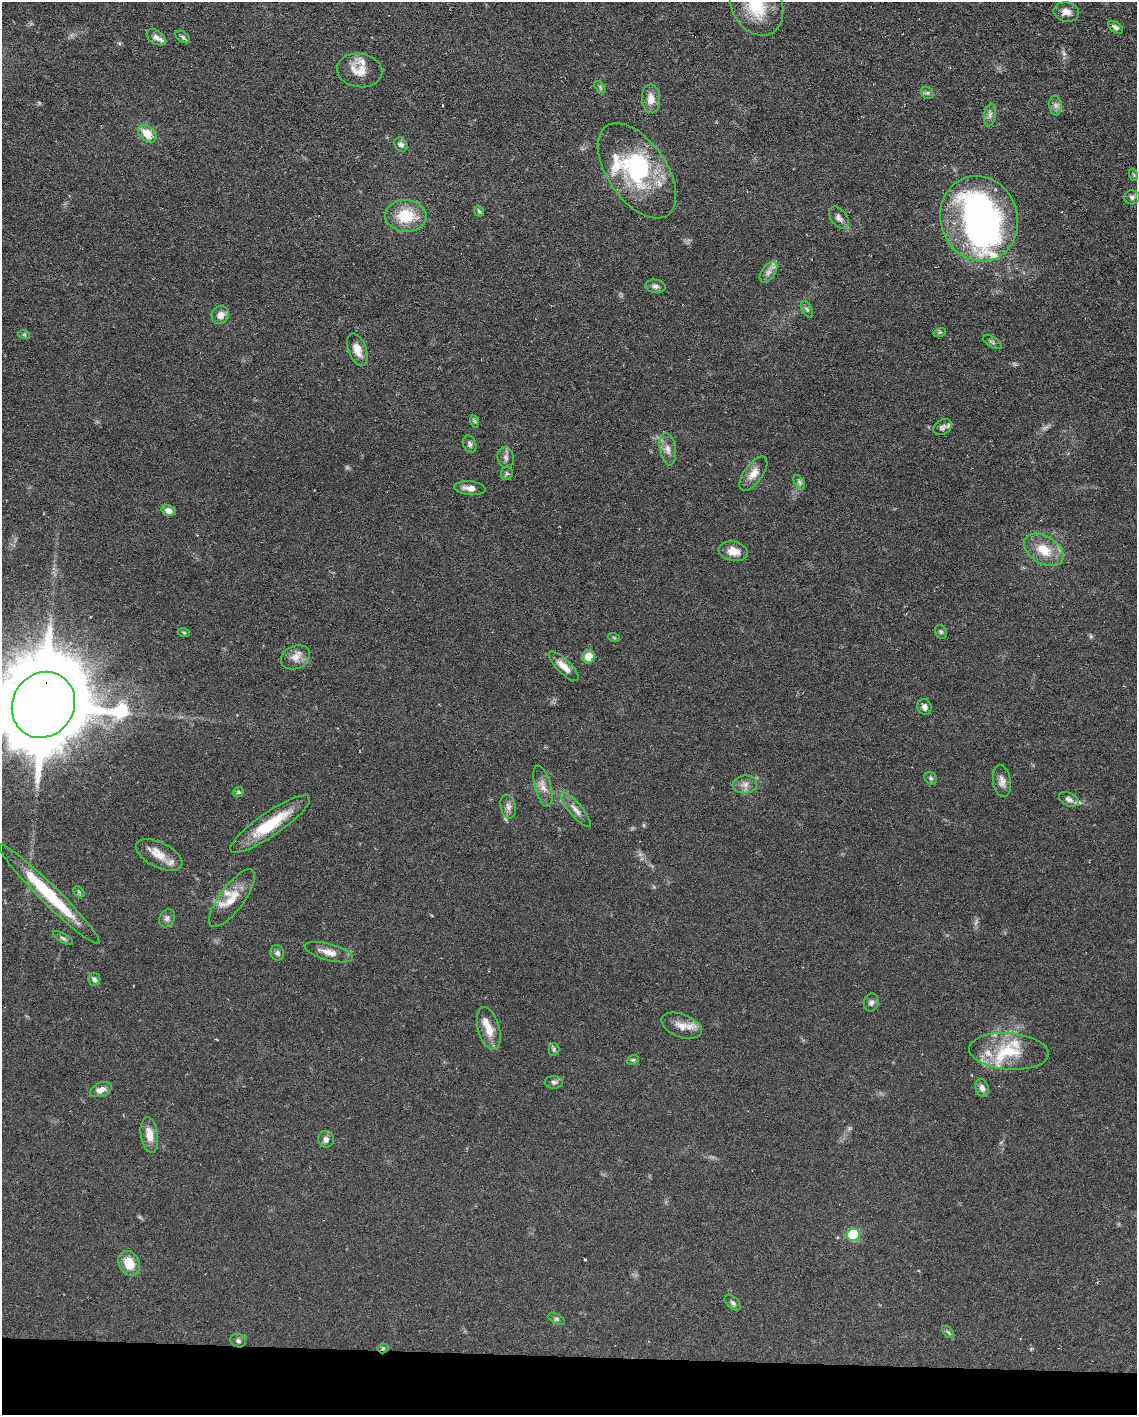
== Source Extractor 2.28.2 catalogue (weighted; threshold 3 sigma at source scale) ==
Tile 10 of 4 x 3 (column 2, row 3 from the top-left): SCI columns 1135-2269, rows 217-1629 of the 4538 x 4560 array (HDU 1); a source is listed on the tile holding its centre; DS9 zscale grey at full resolution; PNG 1139 x 1417 px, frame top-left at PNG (2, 2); each listed source drawn as its Kron ellipse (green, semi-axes under 4 px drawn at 4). Shown black and unused: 4% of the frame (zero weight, under 3 of 6 exposures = <1% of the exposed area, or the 3 px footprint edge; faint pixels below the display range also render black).
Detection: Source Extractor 2.28.2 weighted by HDU 2 'WHT'; one run over the whole footprint, this tile lists its part. Background 0.106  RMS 0.0054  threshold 0.022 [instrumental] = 3 sigma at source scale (4.09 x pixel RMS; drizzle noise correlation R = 1.36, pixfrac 0.8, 0.05/0.05 arcsec/px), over >= 5 px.
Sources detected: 99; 2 too faint to see at this stretch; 3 inside a brighter object's white glare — neither listed nor drawn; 10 inside a brighter listed object's ellipse — not listed separately; the other 84 listed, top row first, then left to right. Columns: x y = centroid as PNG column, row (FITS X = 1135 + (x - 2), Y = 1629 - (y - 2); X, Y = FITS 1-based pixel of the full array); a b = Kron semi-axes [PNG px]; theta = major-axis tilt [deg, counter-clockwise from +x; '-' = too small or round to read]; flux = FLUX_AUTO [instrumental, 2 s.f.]
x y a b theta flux
756 4 33 25 -64 22
1066 12 13 9 -11 3.7
1116 27 8 5 -34 1.5
156 37 10 6 -35 2.2
183 37 8 5 -37 0.98
360 70 23 16 -9 8
600 87 7 4 -46 0.86
927 93 7 5 -42 1.1
651 99 14 9 -85 4.3
1055 105 10 6 -84 1.9
990 115 11 6 80 1.8
147 134 10 7 -42 8.3
401 145 7 6 - 1.6
637 171 54 29 -55 48
1134 175 6 4 -72 0.61
1132 197 8 7 - 1.4
479 211 6 4 -46 0.68
406 216 20 16 -5 15
839 218 12 8 -52 2.2
979 219 43 38 -72 170
768 272 12 6 53 2.3
655 286 10 6 -7 1.7
807 309 9 5 -62 1.1
220 315 9 8 - 3.4
940 332 6 4 17 0.72
24 334 6 4 -19 0.61
992 342 10 5 -31 1.2
357 350 17 9 -70 4.9
474 421 6 4 -70 0.77
943 427 10 7 32 1.6
470 444 9 6 -69 1.5
668 449 16 8 -81 3.5
506 457 10 8 -78 1.8
507 473 7 6 - 0.95
753 474 20 9 54 5.3
799 482 8 4 -60 1.2
470 488 16 7 -6 3.6
168 510 7 5 -17 3.1
1044 550 22 13 -31 11
733 551 15 9 -10 5.5
941 632 7 5 -62 1.1
184 633 6 4 -20 0.62
614 638 6 4 -20 0.61
295 657 15 11 25 4.5
588 657 6 6 - 9.1
564 666 20 7 -44 5.2
43 705 34 30 57 6300
924 707 8 7 - 2.3
931 778 7 5 -43 1
1002 781 16 9 -81 3.2
745 784 12 9 6 2.9
543 786 21 8 -75 4.1
238 792 5 4 - 0.73
1069 799 10 6 -25 1.9
508 807 12 7 -78 2.3
576 810 22 6 -50 3.5
270 824 48 11 34 20
159 855 25 12 -27 7.8
79 892 6 4 -45 0.78
49 894 70 9 -45 35
232 898 35 12 54 11
167 918 10 7 60 1.8
63 938 11 4 -31 1.2
329 952 25 8 -15 5.2
277 953 8 7 - 1.6
94 979 7 6 - 1.6
871 1002 9 7 75 1.7
681 1026 21 11 -21 6.2
489 1028 22 10 -74 7.1
554 1049 6 5 - 0.8
1009 1051 40 18 -5 20
633 1060 6 4 19 0.74
554 1082 9 6 -4 1.5
982 1088 9 6 -71 2.4
101 1090 11 7 21 3
149 1135 18 8 -82 5.6
326 1139 8 8 - 2
853 1235 6 6 - 20
129 1263 13 10 -60 9
733 1303 10 5 -41 1.2
557 1319 9 4 -26 0.93
948 1332 7 4 -44 0.9
238 1341 8 6 -21 1.4
383 1348 5 5 - 0.71
Overlapping masked pixels (flux is a lower limit): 2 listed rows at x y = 43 705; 383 1348
Isophote crosses this tile's border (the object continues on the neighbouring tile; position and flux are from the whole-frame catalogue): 3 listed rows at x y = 756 4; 43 705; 49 894